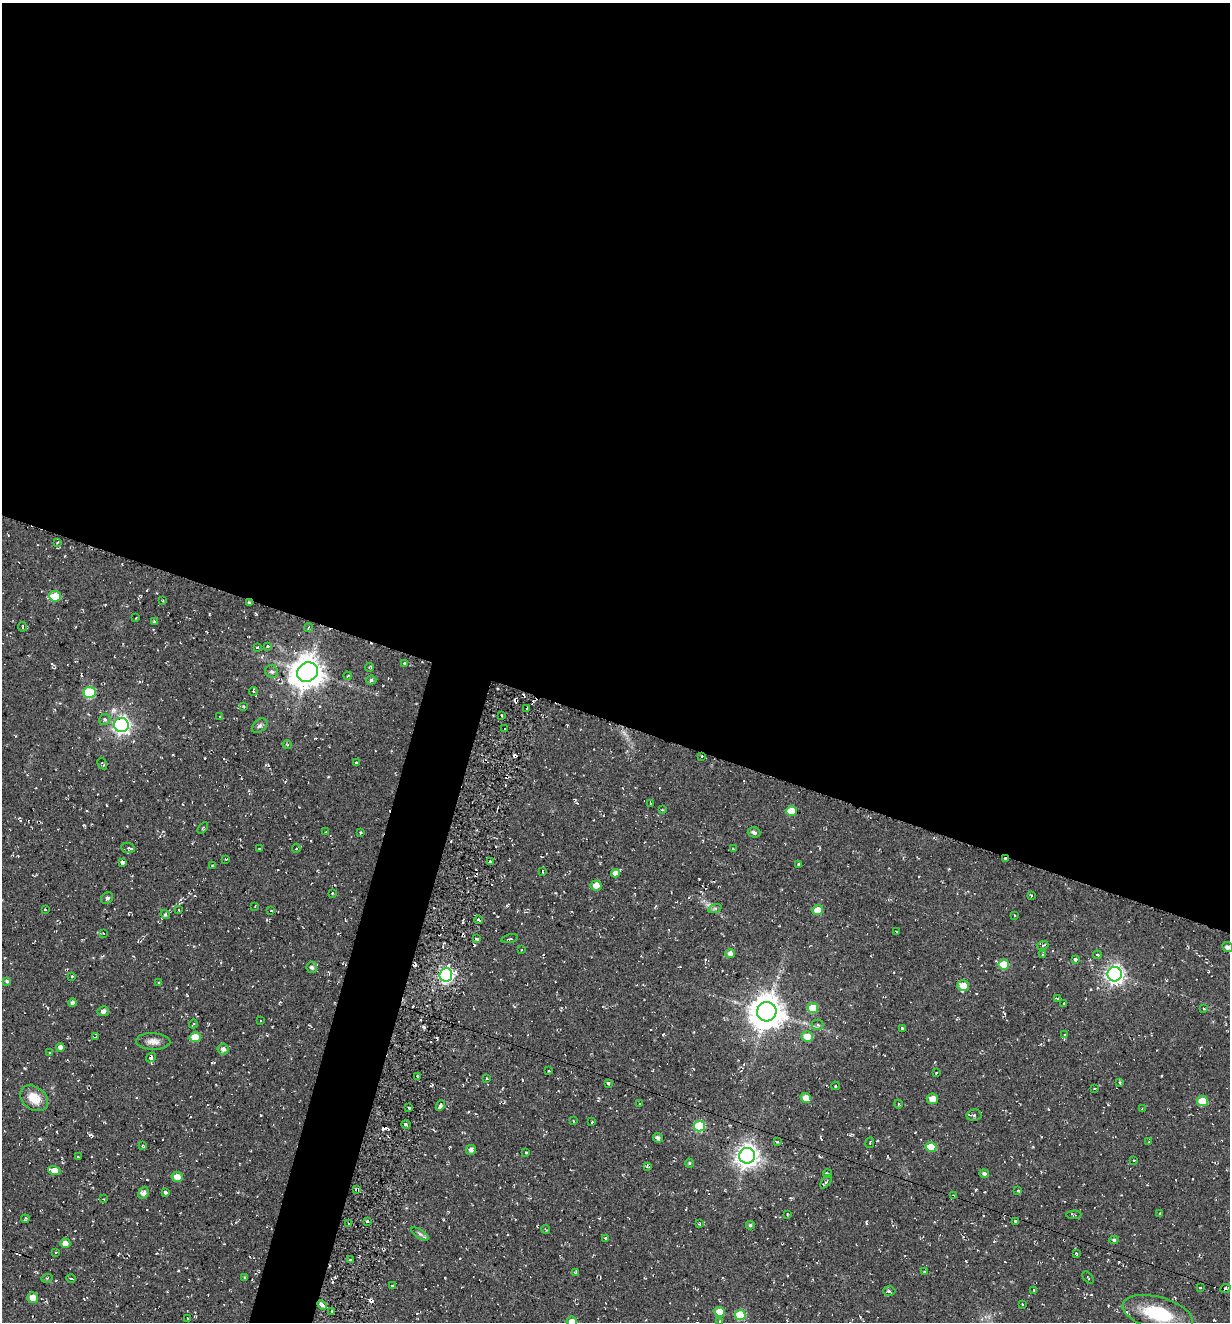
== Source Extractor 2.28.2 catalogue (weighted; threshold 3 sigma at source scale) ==
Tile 3 of 4 x 4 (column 3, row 1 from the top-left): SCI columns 2715-3942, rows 3985-5304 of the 5354 x 5304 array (HDU 1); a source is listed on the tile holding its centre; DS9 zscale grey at full resolution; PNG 1232 x 1324 px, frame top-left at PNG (2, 3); each listed source drawn as its Kron ellipse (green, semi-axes under 4 px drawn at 4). Shown black and unused: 57% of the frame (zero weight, under 2 of 3 exposures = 3% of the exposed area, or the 3 px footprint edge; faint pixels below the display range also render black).
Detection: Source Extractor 2.28.2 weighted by HDU 2 'WHT'; one run over the whole footprint, this tile lists its part. Background 0.0401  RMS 0.011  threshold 0.0517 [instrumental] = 3 sigma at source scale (4.5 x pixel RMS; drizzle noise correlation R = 1.50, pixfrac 1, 0.05/0.05 arcsec/px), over >= 5 px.
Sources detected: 196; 10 cosmic-ray / hot-pixel residue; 1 long thin detection or spike segment (spike, bleed or trail) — neither listed nor drawn; the other 185 listed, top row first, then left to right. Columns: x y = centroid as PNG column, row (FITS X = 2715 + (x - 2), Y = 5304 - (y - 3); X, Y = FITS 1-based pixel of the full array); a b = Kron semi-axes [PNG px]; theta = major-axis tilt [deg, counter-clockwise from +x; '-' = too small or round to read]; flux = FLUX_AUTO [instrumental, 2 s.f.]
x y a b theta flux
58 542 4 2 - 0.87
55 596 6 5 - 32
163 601 3 2 - 0.87
249 603 4 3 - 1.7
136 618 2 2 - 0.66
154 621 3 3 - 1.3
22 627 5 2 - 1.1
309 627 4 2 - 1.2
267 646 3 3 - 2.3
257 647 3 2 - 1
404 663 3 2 - 0.99
369 667 4 3 - 1.3
272 672 7 6 - 2.7
307 672 11 9 31 1900
347 676 4 2 - 0.9
371 680 5 4 - 2.1
253 691 4 3 - 2.6
90 692 6 5 - 67
244 707 4 3 - 1
527 708 3 2 - 1.1
502 715 3 2 - 1.9
220 717 2 2 - 0.86
105 720 6 5 - 3
121 725 7 7 - 370
260 726 9 6 39 2.9
505 729 3 2 - 1.3
287 745 4 4 - 1.5
702 756 3 2 - 0.73
356 762 3 2 - 1.5
102 763 6 3 -59 1.8
651 803 3 2 - 0.75
662 810 4 3 - 1.1
791 811 5 5 - 23
203 828 6 3 53 1.5
325 832 3 3 - 0.87
754 832 6 5 - 2.7
360 833 4 2 - 0.93
128 848 7 5 -10 2.3
259 848 2 2 - 0.83
296 848 5 4 - 1.4
733 849 3 3 - 0.87
226 859 3 3 - 0.91
1005 859 3 3 - 4
490 861 3 3 - 1.5
122 862 4 3 - 10
799 864 3 3 - 4.8
212 866 3 2 - 0.77
542 871 4 2 - 0.82
616 873 4 4 - 5.7
596 886 6 5 - 8
332 893 4 2 - 0.84
1031 895 4 2 - 1.2
107 898 7 5 42 2.9
255 906 2 2 - 0.75
715 908 7 4 19 2.2
45 910 3 2 - 1.4
179 910 4 2 - 0.86
818 910 5 5 - 14
271 911 3 2 - 0.81
165 914 5 3 - 2
1014 916 3 2 - 1.3
479 920 4 3 - 2.5
896 932 3 2 - 0.93
103 933 3 3 - 0.71
477 939 3 3 - 5.1
510 939 8 3 12 1.6
1043 945 5 3 - 1.4
1227 947 5 5 - 2.6
522 950 3 2 - 0.86
730 953 5 4 - 4.7
1043 955 4 3 - 1.6
1097 955 4 3 - 1.1
1075 959 3 3 - 8.1
1004 965 5 5 - 26
312 967 5 5 - 2.5
1115 974 7 7 - 480
446 975 7 6 - 280
72 976 4 3 - 0.91
7 981 4 4 - 2.1
158 983 4 3 - 1
963 986 6 5 - 15
1057 999 4 2 - 1.2
72 1003 4 4 - 3.1
1064 1004 3 3 - 2.6
813 1008 5 5 - 19
1204 1009 3 3 - 1.7
103 1011 6 5 - 3.4
767 1012 9 9 - 2200
260 1020 3 3 - 1.3
193 1024 4 2 - 1
817 1025 6 5 - 2.2
902 1028 3 3 - 1.9
1064 1035 4 3 - 1.3
95 1037 4 2 - 0.75
195 1037 5 5 - 26
807 1037 5 5 - 16
153 1041 17 8 -3 7.7
60 1047 4 4 - 5.1
223 1049 5 5 - 4.1
50 1052 4 3 - 1.2
151 1058 5 3 - 2.7
548 1071 3 2 - 1.5
936 1073 2 2 - 0.81
417 1076 3 2 - 1.2
487 1079 3 2 - 1
1119 1082 4 2 - 0.96
608 1083 4 3 - 2.2
835 1086 4 3 - 0.99
1094 1089 4 3 - 0.83
34 1098 15 11 -38 18
806 1098 5 5 - 9.2
932 1099 5 5 - 8.3
1202 1101 5 5 - 26
640 1103 3 2 - 1.1
898 1104 4 3 - 1.1
440 1106 5 3 - 3.8
409 1108 4 2 - 1.3
1142 1109 3 3 - 1
974 1115 7 5 10 2.4
573 1121 4 2 - 0.75
592 1122 3 2 - 1.1
406 1125 4 3 - 2.4
699 1126 5 5 - 56
658 1138 5 4 - 3.3
777 1142 3 3 - 2
1148 1142 3 3 - 1
870 1143 5 3 - 1.2
142 1146 4 3 - 1.5
931 1147 5 5 - 25
471 1150 5 5 - 4.5
526 1152 3 2 - 1.1
747 1156 8 7 - 850
78 1157 3 2 - 1.2
1134 1161 3 2 - 0.94
689 1163 4 4 - 1.2
647 1166 4 4 - 1.5
54 1170 6 4 -16 10
827 1174 4 3 - 2.1
984 1174 5 4 - 2.8
177 1177 5 5 - 9.1
826 1182 7 3 53 1.6
357 1190 4 2 - 4.3
1018 1190 3 3 - 1.1
165 1192 3 3 - 11
143 1193 6 5 - 4
953 1196 4 3 - 1.7
104 1199 3 2 - 0.67
787 1214 3 2 - 1
1159 1214 3 3 - 3.3
1074 1215 7 3 2 1.6
25 1219 4 3 - 2
367 1221 3 3 - 1.3
1015 1221 3 3 - 1.9
349 1223 3 3 - 21
700 1224 3 2 - 0.99
750 1225 4 4 - 1.7
546 1229 4 2 - 0.94
420 1234 10 4 -32 2.9
606 1238 3 3 - 22
1114 1240 4 4 - 1.8
65 1243 5 4 - 7.1
56 1252 3 3 - 1.1
1076 1253 4 3 - 1.8
350 1260 3 3 - 2.3
924 1272 3 2 - 0.78
576 1273 3 3 - 3
245 1277 3 3 - 1.1
1088 1277 7 2 -51 0.85
47 1278 5 3 - 1.2
71 1278 4 3 - 1.6
392 1286 3 2 - 1.3
1200 1287 3 3 - 2.4
1226 1288 5 3 - 3.5
1034 1290 3 3 - 1.1
889 1291 6 4 -1 2.6
33 1297 5 5 - 9.6
1022 1304 3 3 - 0.97
322 1305 5 3 - 6
332 1312 3 3 - 4.1
719 1312 5 4 - 15
1158 1314 36 16 -16 58
740 1315 5 5 - 37
188 1318 3 3 - 2.6
720 1321 3 3 - 1.1
572 1322 5 5 - 8.6
Overlapping masked pixels (flux is a lower limit): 5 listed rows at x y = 249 603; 1005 859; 357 1190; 953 1196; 1226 1288
Isophote crosses this tile's border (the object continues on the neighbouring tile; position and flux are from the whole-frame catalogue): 2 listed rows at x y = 1158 1314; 572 1322